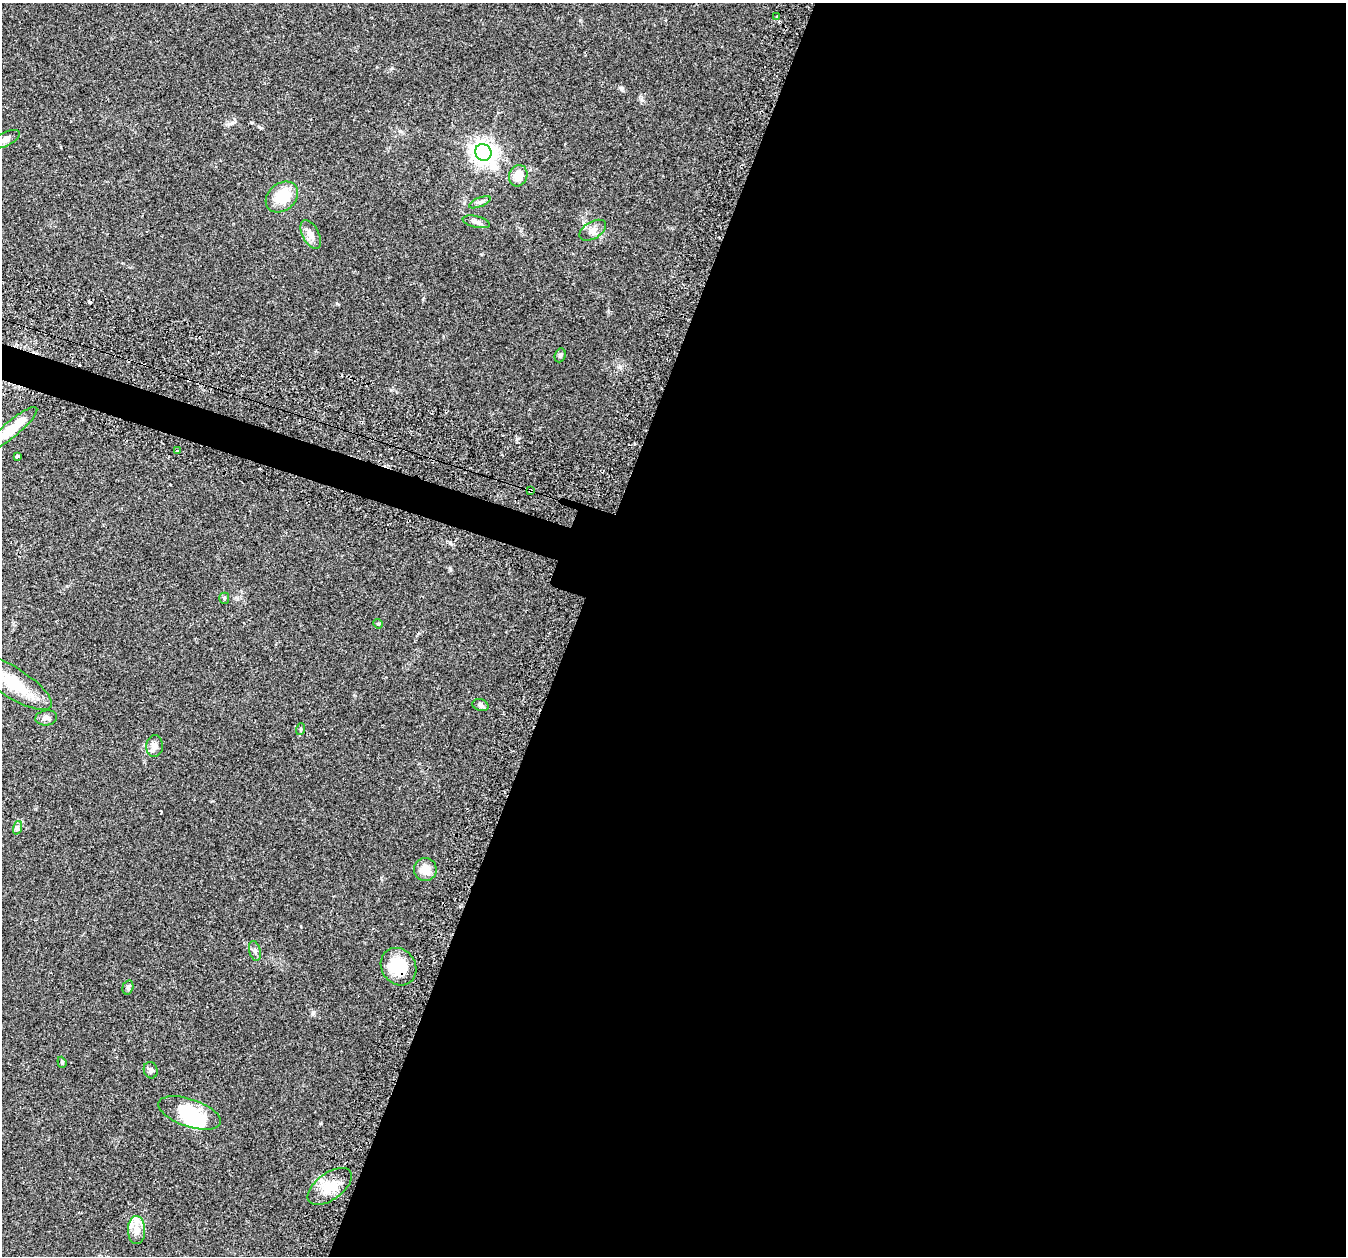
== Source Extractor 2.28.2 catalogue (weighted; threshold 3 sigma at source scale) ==
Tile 12 of 4 x 4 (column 4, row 3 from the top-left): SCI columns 4085-5428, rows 1412-2665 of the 5465 x 5498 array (HDU 1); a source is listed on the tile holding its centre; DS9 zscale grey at full resolution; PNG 1348 x 1258 px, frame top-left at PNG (2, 3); each listed source drawn as its Kron ellipse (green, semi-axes under 4 px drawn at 4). Shown black and unused: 59% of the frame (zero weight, under 2 of 3 exposures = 4% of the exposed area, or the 3 px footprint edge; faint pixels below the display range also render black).
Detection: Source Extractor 2.28.2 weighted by HDU 2 'WHT'; one run over the whole footprint, this tile lists its part. Background 0.0748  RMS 0.0069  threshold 0.0311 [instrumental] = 3 sigma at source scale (4.5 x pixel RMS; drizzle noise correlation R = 1.50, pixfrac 1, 0.05/0.05 arcsec/px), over >= 5 px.
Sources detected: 37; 2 inside a brighter object's white glare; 3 cosmic-ray / hot-pixel residue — neither listed nor drawn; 1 inside a brighter listed object's ellipse — not listed separately; the other 31 listed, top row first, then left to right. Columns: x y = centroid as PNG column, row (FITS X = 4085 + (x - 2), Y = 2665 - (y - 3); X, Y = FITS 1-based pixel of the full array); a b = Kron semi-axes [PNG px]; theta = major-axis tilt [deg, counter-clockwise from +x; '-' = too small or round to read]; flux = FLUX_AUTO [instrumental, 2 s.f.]
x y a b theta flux
776 17 3 3 - 0.72
5 139 16 6 27 4
483 152 8 8 - 480
518 176 11 9 72 9
282 197 18 13 40 16
480 202 11 4 23 1.9
476 222 14 5 -13 2.7
593 230 14 8 31 4.4
311 234 16 8 -63 5
560 355 7 5 69 1.2
12 428 32 8 40 17
177 451 3 3 - 1.7
17 456 4 3 - 2.3
530 491 4 3 - 2.7
224 598 5 5 - 0.98
378 624 5 4 - 0.67
12 682 46 15 -32 34
480 705 8 6 -18 1.6
46 718 11 7 8 2.6
301 729 6 4 72 0.88
155 746 11 8 87 4.2
17 828 7 4 72 1.3
425 870 11 11 - 7.9
255 951 10 5 -76 1.8
399 967 19 17 -55 23
128 987 7 5 74 1.4
62 1062 6 4 -70 0.92
151 1070 8 7 - 2
190 1113 33 13 -19 28
330 1186 25 13 36 14
136 1230 14 8 -89 5.9
Overlapping masked pixels (flux is a lower limit): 2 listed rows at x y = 530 491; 399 967
Isophote crosses this tile's border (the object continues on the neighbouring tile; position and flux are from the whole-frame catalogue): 3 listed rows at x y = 5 139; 12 428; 12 682
Unlisted compact peaks at least as high as the median listed source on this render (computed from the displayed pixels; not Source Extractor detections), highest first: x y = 313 1012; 450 569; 517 439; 642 100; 621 88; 320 1123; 261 128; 423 299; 232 123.